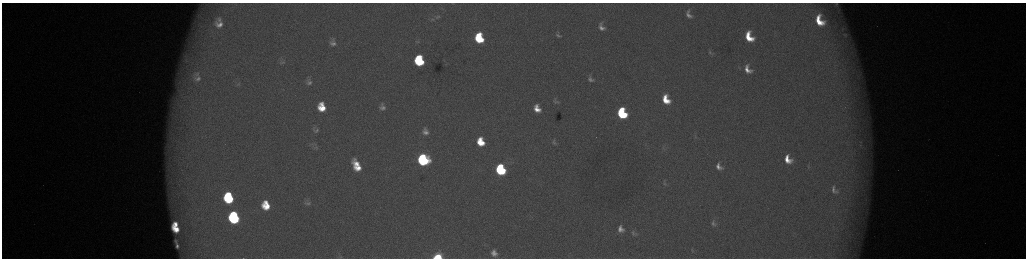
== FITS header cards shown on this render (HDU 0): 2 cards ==
NAXIS1  =                 2048 /fastest changing axis
NAXIS2  =                  512 /next to fastest changing axis

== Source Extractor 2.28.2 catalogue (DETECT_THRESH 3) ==
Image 2048 x 512 px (HDU 0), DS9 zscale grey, zoomed out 1/2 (1 PNG px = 2 x 2 image px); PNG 1028 x 260 px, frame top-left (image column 1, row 511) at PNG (2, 3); no overlay
Background 178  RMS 2.1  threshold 6.26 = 3 sigma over >= 5 px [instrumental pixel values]
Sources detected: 65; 5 cannot appear on this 1/2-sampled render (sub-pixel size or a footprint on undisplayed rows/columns) and are not listed; the other 60 listed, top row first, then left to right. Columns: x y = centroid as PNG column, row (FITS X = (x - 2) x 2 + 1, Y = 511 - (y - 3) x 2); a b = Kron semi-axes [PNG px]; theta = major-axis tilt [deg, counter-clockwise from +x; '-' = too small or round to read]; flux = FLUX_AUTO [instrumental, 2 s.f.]
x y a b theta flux
452 3 5 2 - 300
837 5 15 7 -67 2500
689 15 7 4 -65 1700
437 17 9 4 0 1000
433 19 5 3 - 550
219 20 5 4 - 1200
819 21 10 6 -63 11000
219 24 7 5 -4 2800
601 27 11 7 -58 3200
558 35 11 5 -20 1600
844 35 5 3 - 480
749 37 9 6 -64 11000
479 38 8 6 -71 22000
418 42 6 3 -12 480
333 43 6 5 - 1800
710 52 7 4 -55 810
187 61 6 2 -11 640
419 61 8 7 - 33000
283 62 6 4 23 690
748 69 11 7 -60 4400
197 74 9 5 -52 1300
197 79 9 6 5 1700
590 79 10 7 -53 2100
309 83 7 5 11 1300
238 84 6 3 69 570
666 99 9 6 -63 9800
555 101 7 3 -21 720
321 107 8 6 -76 9800
382 107 8 6 -63 2100
537 109 7 5 -64 5000
622 113 8 6 -65 39000
316 130 7 6 - 1200
425 132 11 8 -78 3100
480 142 9 7 -69 11000
554 142 6 4 -72 880
861 142 4 2 - 370
316 148 7 5 30 850
788 159 9 6 -60 6600
423 160 8 8 - 57000
356 164 12 7 -46 6700
719 166 10 7 -54 3000
808 167 6 3 -87 480
358 168 9 6 -11 6100
500 169 8 6 -67 49000
664 183 9 5 -46 990
834 190 11 7 -66 2200
228 198 9 7 -74 34000
308 203 7 6 - 1400
266 205 8 6 -72 10000
234 217 9 7 -73 59000
713 223 9 6 -78 1600
176 224 5 4 - 3700
176 229 8 5 -40 8000
621 229 7 6 - 3100
633 233 7 4 -88 890
176 241 4 2 - 650
177 246 4 3 - 1100
494 253 11 9 -60 4100
341 257 4 3 - 440
438 257 6 4 14 27000
At the frame edge (FLAGS 8, measured only in part): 3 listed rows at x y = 452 3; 837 5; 438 257
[5 sub-pixel or undisplayed-footprint detections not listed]